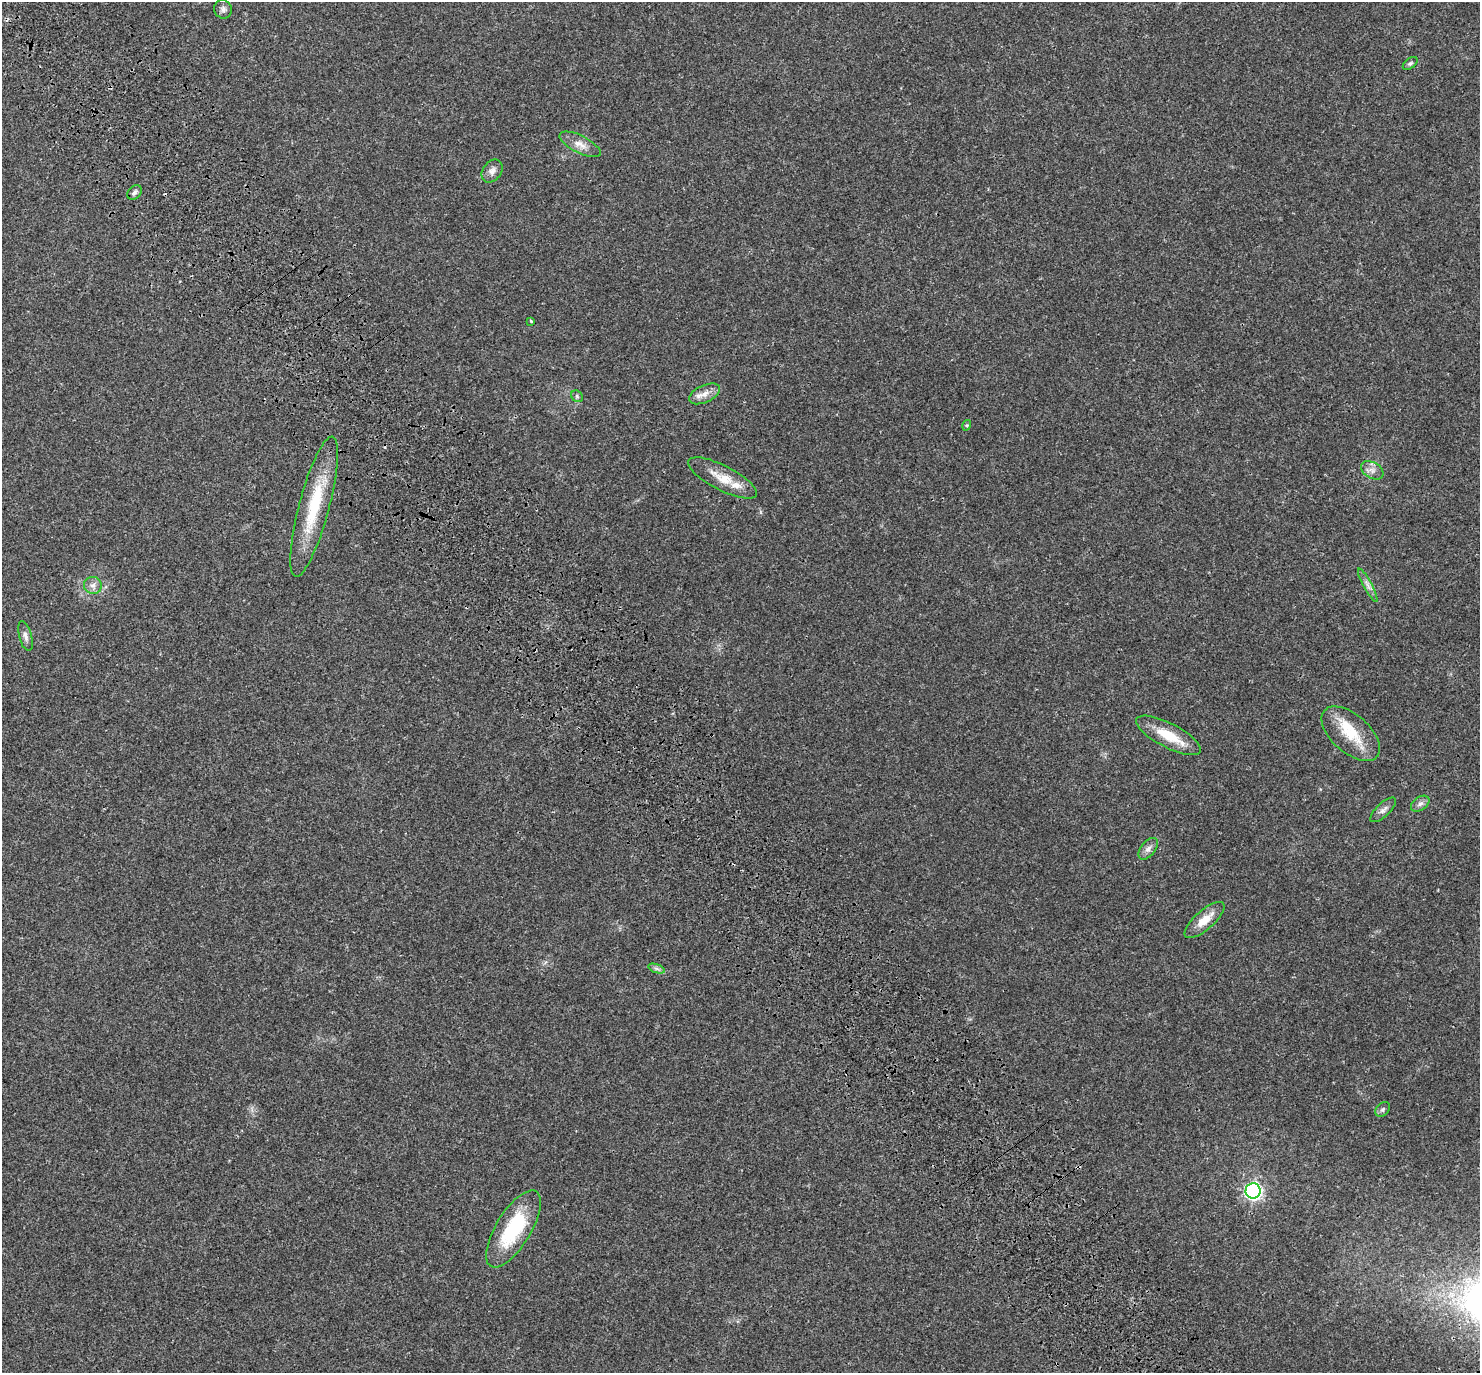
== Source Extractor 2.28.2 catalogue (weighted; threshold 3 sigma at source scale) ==
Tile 11 of 4 x 4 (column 3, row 3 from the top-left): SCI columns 3083-4560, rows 1660-3030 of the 6170 x 6120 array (HDU 1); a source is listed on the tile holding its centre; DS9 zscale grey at full resolution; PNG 1482 x 1375 px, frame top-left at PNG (2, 2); each listed source drawn as its Kron ellipse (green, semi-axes under 4 px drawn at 4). Shown black and unused: <1% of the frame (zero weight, under 3 of 4 exposures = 9% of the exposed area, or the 3 px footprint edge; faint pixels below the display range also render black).
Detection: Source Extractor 2.28.2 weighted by HDU 2 'WHT'; one run over the whole footprint, this tile lists its part. Background 0.0357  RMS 0.0036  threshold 0.0163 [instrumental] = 3 sigma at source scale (4.5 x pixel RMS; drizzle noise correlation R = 1.50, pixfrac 1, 0.0396/0.0396 arcsec/px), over >= 5 px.
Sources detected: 26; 1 inside a brighter listed object's ellipse — not listed separately; the other 25 listed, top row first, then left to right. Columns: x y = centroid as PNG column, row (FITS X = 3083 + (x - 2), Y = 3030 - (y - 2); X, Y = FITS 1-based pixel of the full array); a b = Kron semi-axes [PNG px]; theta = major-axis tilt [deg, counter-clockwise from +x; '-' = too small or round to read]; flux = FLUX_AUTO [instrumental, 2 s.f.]
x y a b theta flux
223 9 9 8 - 1.3
1410 63 8 5 37 0.68
580 144 22 8 -26 3.3
492 171 12 9 53 1.9
134 193 8 6 45 0.97
531 321 3 3 - 0.47
705 394 16 8 25 2.8
577 396 6 5 - 0.61
967 425 5 3 - 0.37
1372 470 12 8 -31 2
723 478 38 12 -27 7.3
314 507 72 15 75 20
93 585 9 8 - 1.8
1368 585 18 4 -61 1.7
25 636 15 6 -76 1.6
1351 734 35 19 -42 12
1168 735 36 12 -27 10
1420 804 10 6 34 1.3
1383 810 16 6 44 1.6
1148 849 13 7 51 1.8
1204 920 25 9 41 5.4
656 968 9 4 -19 0.83
1383 1109 8 6 45 0.85
1253 1191 7 7 - 91
513 1229 44 17 59 23